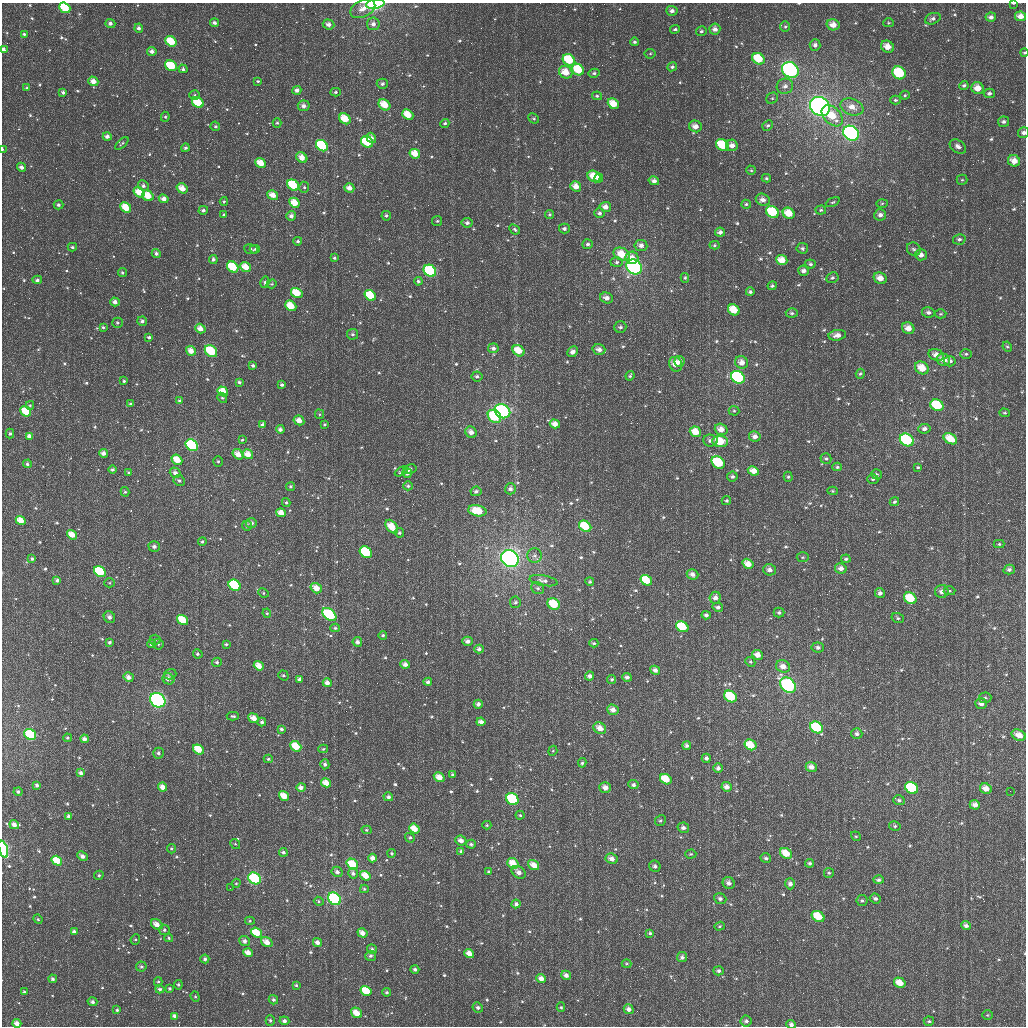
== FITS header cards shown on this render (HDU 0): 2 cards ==
NAXIS1  =                 1024
NAXIS2  =                 1024

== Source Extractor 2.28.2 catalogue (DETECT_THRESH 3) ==
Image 1024 x 1024 px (HDU 0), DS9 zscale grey, 1 PNG px = 1 image px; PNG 1028 x 1028 px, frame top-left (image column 1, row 1024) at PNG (2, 3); each listed source drawn as its Kron ellipse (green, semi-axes under 4 px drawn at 4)
Background 2890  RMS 65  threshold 196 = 3 sigma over >= 5 px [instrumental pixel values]
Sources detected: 732; of the 732, the 500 brightest by FLUX_AUTO listed and drawn (232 fainter detections omitted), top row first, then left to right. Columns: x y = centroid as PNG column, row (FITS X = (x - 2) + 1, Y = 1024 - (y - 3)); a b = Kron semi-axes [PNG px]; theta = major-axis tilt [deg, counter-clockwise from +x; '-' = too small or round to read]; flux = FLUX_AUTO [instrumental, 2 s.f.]
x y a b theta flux
1013 3 4 2 - 6.2e+03
375 4 9 5 9 4.9e+05
65 8 6 5 - 1.4e+05
363 9 13 8 27 4.0e+04
672 11 6 5 - 1.9e+04
1020 16 5 5 - 3.4e+04
991 17 5 4 - 1.6e+04
933 19 8 5 21 1.5e+04
214 23 4 4 - 1.6e+04
888 23 5 4 - 6.0e+03
110 24 5 4 - 1.5e+04
328 24 6 5 - 2.1e+04
373 24 6 6 - 2.2e+04
833 25 6 5 - 4.3e+04
785 27 5 5 - 6.1e+03
139 28 4 4 - 1.4e+04
675 29 5 4 - 9.8e+03
715 29 5 5 - 2.2e+04
701 31 5 5 - 9.1e+03
24 34 4 3 - 8.8e+03
171 41 6 4 -37 1.2e+05
635 42 4 4 - 8.1e+03
815 45 5 5 - 1.6e+04
887 47 7 5 -31 4.7e+04
3 49 4 3 - 2.3e+04
152 51 4 4 - 1.9e+04
1024 53 4 3 - 6.1e+03
650 54 5 5 - 6.5e+03
758 59 6 5 - 1.3e+05
569 60 6 5 - 1.7e+05
171 66 6 5 - 1.9e+05
672 67 5 4 - 1.1e+04
183 69 4 4 - 1.0e+04
578 70 6 5 - 1.3e+05
790 70 9 7 -38 7.1e+05
566 72 7 6 - 6.7e+04
594 73 5 4 - 9.7e+03
899 73 7 6 - 2.0e+05
93 81 5 4 - 3.6e+04
258 81 3 3 - 6.1e+03
382 84 5 5 - 1.3e+04
964 85 5 4 - 8.3e+03
785 86 8 7 - 2.2e+04
27 88 4 3 - 1.0e+04
978 88 6 5 - 5.2e+04
297 90 4 4 - 1.8e+04
63 92 3 3 - 1.1e+04
336 92 5 4 - 8.6e+03
989 93 5 4 - 1.3e+04
195 95 5 4 - 7.4e+03
905 95 5 4 - 6.7e+03
597 96 5 4 - 7.5e+03
772 98 6 5 - 7.9e+03
895 100 5 4 - 8.2e+03
198 102 6 5 - 1.5e+05
613 104 6 5 - 6.9e+04
384 105 6 5 - 7.6e+04
304 106 6 5 - 2.3e+04
820 106 10 9 - 1.6e+06
852 107 12 8 -21 4.5e+04
408 115 6 5 - 8.3e+04
832 116 12 8 -45 9.4e+04
165 117 5 4 - 7.9e+03
534 118 5 4 - 6.1e+03
345 119 6 5 - 9.4e+04
1003 122 5 5 - 1.2e+04
277 123 5 4 - 6.9e+03
445 123 5 4 - 8.6e+03
215 126 5 4 - 7.9e+03
695 126 6 5 - 3.4e+04
768 126 6 5 - 9.9e+03
851 133 8 7 - 1.2e+06
1023 133 5 5 - 1.4e+04
107 137 4 4 - 1.8e+04
371 138 5 4 - 2.0e+04
367 142 6 5 - 2.2e+05
122 143 8 4 42 7.4e+03
722 145 7 5 -32 1.5e+05
732 145 6 5 - 2.5e+04
322 146 6 5 - 2.8e+05
958 147 9 6 -35 2.2e+04
185 148 4 4 - 9.0e+03
2 149 3 2 - 9.5e+03
415 154 5 4 - 6.0e+04
302 157 6 4 -46 4.1e+04
1014 161 6 5 - 4.1e+04
261 163 6 4 -39 6.4e+04
21 167 5 4 - 1.9e+04
751 170 4 4 - 6.1e+03
594 176 7 5 -30 7.4e+04
599 178 4 4 - 3.0e+04
766 178 4 3 - 7.2e+03
962 180 5 5 - 6.9e+03
654 181 5 4 - 1.7e+04
293 185 6 5 - 1.7e+05
143 186 5 5 - 1.4e+04
576 186 6 5 - 4.3e+04
304 187 5 5 - 7.5e+03
182 188 6 4 -35 4.9e+04
349 188 5 4 - 3.1e+04
139 192 6 4 -37 6.9e+04
273 195 6 4 -31 4.0e+04
148 196 6 5 - 8.2e+04
164 199 5 4 - 2.6e+04
763 200 7 6 - 2.3e+04
224 201 4 3 - 6.1e+03
833 202 7 4 26 6.6e+03
294 203 5 4 - 6.4e+04
746 204 5 4 - 7.6e+03
882 204 6 4 2 6.0e+03
58 205 5 4 - 1.0e+04
605 207 6 5 - 3.1e+04
126 208 6 4 -44 8.5e+04
203 210 5 4 - 1.2e+04
821 210 5 4 - 7.7e+03
772 212 7 5 -36 1.8e+05
599 213 5 5 - 1.2e+04
789 213 6 5 - 7.8e+04
549 214 4 4 - 7.0e+03
224 215 3 3 - 7.1e+03
880 215 6 5 - 2.0e+04
291 216 5 5 - 1.9e+04
386 216 5 4 - 9.2e+03
437 221 5 5 - 6.2e+03
467 223 5 5 - 1.5e+04
515 229 6 4 -41 8.5e+03
564 229 5 5 - 1.2e+04
720 232 5 4 - 1.8e+04
959 239 6 5 - 1.3e+04
298 241 4 4 - 9.7e+03
588 244 5 5 - 1.2e+04
641 245 6 5 - 2.1e+04
714 245 5 4 - 7.3e+03
72 247 4 4 - 8.8e+03
802 248 6 5 - 1.1e+04
251 249 7 5 -7 1.0e+04
255 249 5 4 - 6.6e+03
914 249 7 6 - 1.3e+04
156 254 5 4 - 1.3e+04
622 254 8 6 -27 9.2e+04
921 255 6 5 - 2.7e+04
334 258 3 3 - 7.4e+03
632 258 6 6 - 4.1e+04
213 259 4 4 - 1.1e+04
782 260 6 5 - 5.9e+04
617 262 6 5 - 1.0e+04
810 264 5 4 - 8.6e+03
233 267 6 5 - 1.5e+05
246 267 5 4 - 5.8e+04
634 267 8 7 - 1.0e+06
430 271 7 5 -38 3.1e+05
804 271 5 5 - 2.1e+04
122 272 4 4 - 7.7e+03
685 278 5 4 - 6.5e+03
832 278 6 5 - 1.0e+04
880 278 7 5 -31 4.2e+04
37 280 5 4 - 1.2e+04
418 281 4 4 - 9.0e+03
265 282 6 4 76 8.1e+03
272 284 5 4 - 6.3e+03
772 286 4 4 - 8.2e+03
750 292 4 4 - 1.1e+04
297 293 6 4 -33 1.0e+05
370 295 6 5 - 1.5e+05
606 298 7 5 -17 2.5e+04
115 302 5 4 - 2.0e+04
291 306 6 4 -41 8.2e+04
734 310 6 5 - 9.3e+04
928 312 6 5 - 1.6e+04
792 313 6 4 -3 9.1e+03
941 314 6 4 3 6.9e+03
142 321 5 4 - 1.3e+04
118 323 5 5 - 8.4e+03
103 327 4 3 - 7.4e+03
620 327 6 5 - 1.2e+04
200 328 5 4 - 3.4e+04
908 328 6 5 - 4.0e+04
353 334 5 5 - 1.1e+04
837 335 9 5 9 2.9e+04
149 337 4 3 - 1.0e+04
1007 347 5 4 - 7.0e+03
493 348 5 5 - 1.7e+04
599 349 6 5 - 2.4e+04
191 351 5 4 - 3.8e+04
211 351 7 5 -42 2.0e+05
518 351 6 5 - 7.3e+04
573 352 6 5 - 2.1e+04
966 354 6 5 - 9.1e+03
936 355 8 5 -21 3.3e+04
943 360 7 6 - 4.5e+04
679 361 5 5 - 2.0e+04
950 361 6 5 - 1.8e+04
741 362 6 6 - 3.7e+04
676 364 7 6 - 5.4e+04
253 366 4 4 - 1.0e+04
922 368 7 6 - 7.2e+04
860 374 5 4 - 7.3e+03
477 376 5 5 - 1.1e+04
630 376 5 3 - 7.4e+03
738 377 7 6 - 5.6e+05
124 381 3 3 - 6.9e+03
239 382 4 3 - 8.7e+03
282 385 4 3 - 1.0e+04
223 391 5 4 - 7.8e+04
222 398 5 4 - 7.4e+03
180 401 4 4 - 1.2e+04
130 404 4 3 - 8.1e+03
30 405 4 3 - 6.2e+03
937 405 7 5 -31 2.0e+05
26 411 6 4 -39 1.2e+05
502 411 8 6 -33 5.9e+05
734 411 5 5 - 6.8e+03
1005 413 5 4 - 6.5e+03
319 414 5 4 - 6.0e+03
494 416 7 5 -41 2.0e+05
299 420 5 4 - 4.1e+04
325 424 4 4 - 6.1e+03
555 424 5 4 - 3.7e+04
263 425 4 4 - 1.7e+04
280 429 4 4 - 1.6e+04
721 429 6 5 - 3.9e+04
924 429 6 5 - 1.7e+04
471 432 6 5 - 2.9e+04
695 432 6 5 - 6.3e+04
10 434 5 4 - 8.7e+03
29 436 4 3 - 1.8e+04
755 436 6 5 - 2.2e+04
950 439 7 5 -31 7.7e+04
242 440 4 4 - 6.9e+03
710 440 7 6 - 1.6e+04
907 440 7 6 - 3.1e+05
720 441 8 5 -6 1.1e+05
192 445 6 5 - 4.7e+05
103 453 4 4 - 2.2e+04
238 454 6 4 -36 4.1e+04
248 454 5 5 - 4.6e+04
826 459 5 5 - 9.5e+03
177 460 6 4 -40 7.3e+04
218 461 5 4 - 7.4e+03
718 462 7 5 -41 2.7e+05
27 464 4 4 - 9.3e+03
837 467 5 4 - 7.0e+03
918 467 4 3 - 6.0e+03
410 469 7 4 9 1.7e+04
113 470 4 4 - 1.0e+04
753 471 6 4 -27 4.4e+04
401 472 7 4 27 7.8e+03
129 473 4 4 - 9.7e+03
175 473 5 5 - 2.2e+04
407 473 5 5 - 1.6e+04
876 474 5 5 - 8.9e+03
732 476 5 5 - 1.2e+04
788 477 5 4 - 7.3e+03
873 479 6 4 1 9.2e+03
179 480 6 5 - 1.0e+04
291 486 4 4 - 7.8e+03
408 486 5 4 - 9.5e+03
510 489 6 5 - 1.7e+04
476 491 5 5 - 1.3e+04
832 491 5 4 - 6.7e+03
125 492 5 4 - 7.4e+03
726 501 4 4 - 7.5e+03
286 502 4 3 - 6.8e+03
894 502 5 4 - 9.6e+03
477 511 9 5 -11 1.2e+05
281 513 5 4 - 4.0e+04
21 521 5 4 - 6.1e+04
251 523 5 4 - 1.7e+04
247 526 5 5 - 9.6e+03
585 526 6 5 - 1.2e+05
392 527 8 5 -53 7.7e+04
399 533 5 4 - 9.2e+03
72 535 5 4 - 5.2e+04
202 542 4 4 - 9.6e+03
999 544 5 4 - 7.9e+03
154 546 5 5 - 1.8e+04
366 552 6 5 - 4.3e+05
535 556 7 7 - 1.6e+04
803 557 6 5 - 7.9e+03
32 559 3 3 - 8.4e+03
510 559 9 8 - 1.6e+06
846 559 5 4 - 8.4e+03
748 564 6 4 -33 4.9e+04
841 568 6 5 - 2.4e+04
770 570 6 5 - 2.0e+04
1009 570 5 5 - 1.3e+04
100 571 6 5 - 2.8e+05
692 574 6 5 - 2.4e+04
57 580 4 4 - 1.2e+04
646 580 6 5 - 1.2e+05
544 581 14 5 -9 1.9e+04
590 582 4 4 - 8.6e+03
110 583 5 4 - 6.8e+03
235 585 6 5 - 4.9e+05
316 588 6 5 - 5.0e+04
538 588 7 5 -32 1.1e+04
942 591 7 6 - 2.2e+04
949 591 6 4 2 6.7e+03
263 593 5 4 - 6.6e+03
880 593 5 5 - 1.5e+04
715 598 6 5 - 2.6e+04
910 598 7 5 -36 1.4e+05
515 602 6 5 - 9.5e+03
554 604 6 5 - 1.2e+05
718 607 5 4 - 1.4e+04
267 613 5 4 - 6.6e+03
779 613 5 5 - 1.1e+04
329 614 8 5 -39 2.8e+05
706 615 4 4 - 1.3e+04
109 617 6 5 - 1.7e+04
898 618 6 5 - 9.3e+03
183 620 6 4 -37 1.2e+05
682 627 6 5 - 1.8e+05
335 628 4 4 - 7.4e+03
383 635 4 4 - 7.7e+03
155 640 5 5 - 6.8e+03
467 641 5 4 - 2.0e+04
110 642 4 4 - 1.0e+04
357 642 5 4 - 1.8e+04
594 643 4 4 - 6.0e+03
151 644 4 4 - 1.0e+04
158 644 5 5 - 7.5e+03
226 644 4 3 - 7.6e+03
818 647 6 5 - 1.5e+04
479 649 4 4 - 1.6e+04
198 654 5 4 - 1.0e+04
758 655 5 5 - 3.5e+04
217 662 5 4 - 1.0e+04
750 662 5 4 - 6.6e+03
405 664 5 4 - 2.1e+04
259 666 5 4 - 4.8e+04
783 666 7 6 - 3.2e+04
655 670 5 4 - 1.9e+04
170 674 6 5 - 1.3e+04
283 675 5 4 - 8.4e+03
589 676 4 4 - 1.6e+04
129 677 5 4 - 2.7e+04
627 677 5 4 - 1.4e+04
168 679 6 5 - 2.6e+04
300 679 4 4 - 1.7e+04
612 679 5 4 - 6.6e+03
428 682 4 4 - 1.2e+04
327 683 4 4 - 2.3e+04
788 685 9 6 -44 7.2e+05
730 696 7 5 -37 1.9e+05
985 698 6 5 - 9.8e+03
158 700 8 7 - 6.0e+05
478 704 4 4 - 1.7e+04
981 704 6 5 - 2.0e+04
613 710 6 5 - 2.9e+04
233 716 6 3 -2 8.2e+03
254 718 5 4 - 4.2e+04
262 722 4 4 - 1.1e+04
481 722 4 4 - 2.2e+04
816 727 7 5 -33 2.6e+05
600 728 7 5 -37 4.7e+04
281 729 3 3 - 9.3e+03
30 734 6 5 - 2.7e+05
857 734 5 5 - 1.3e+04
1019 735 7 5 -25 4.6e+04
67 738 4 3 - 6.0e+03
84 739 4 4 - 2.2e+04
750 745 6 5 - 8.7e+04
296 746 6 4 -41 8.2e+04
687 746 4 4 - 1.2e+04
198 749 6 4 -37 1.0e+05
323 749 5 4 - 6.4e+03
553 751 5 4 - 6.1e+03
158 753 5 5 - 1.4e+04
706 758 4 4 - 1.3e+04
268 759 4 4 - 6.9e+03
582 763 5 3 - 8.9e+03
325 764 5 4 - 1.3e+04
811 767 5 5 - 2.9e+04
718 768 4 4 - 1.5e+04
81 773 4 3 - 1.4e+04
453 775 4 3 - 1.0e+04
439 777 6 4 -33 4.2e+04
666 779 6 5 - 9.0e+04
326 783 5 4 - 5.0e+04
37 785 4 4 - 1.4e+04
633 785 5 4 - 1.3e+04
162 787 5 4 - 3.3e+04
301 787 5 4 - 2.1e+04
727 787 5 4 - 2.6e+04
605 788 6 5 - 3.2e+04
912 788 7 5 -34 3.4e+05
986 788 6 5 - 3.7e+04
1010 791 2 2 - 6.4e+03
18 792 4 4 - 1.2e+04
284 796 5 4 - 6.2e+04
388 797 5 4 - 1.4e+04
512 799 7 5 -39 2.6e+05
899 800 6 4 -18 9.4e+03
975 805 5 4 - 2.7e+04
520 815 4 4 - 6.5e+03
69 816 4 4 - 1.6e+04
660 821 6 5 - 8.8e+03
14 825 5 4 - 2.5e+04
487 825 4 4 - 6.4e+03
895 826 6 4 -12 8.6e+03
683 828 6 5 - 1.8e+04
414 829 5 4 - 5.7e+04
367 830 5 4 - 6.6e+03
856 836 5 4 - 6.2e+03
410 838 5 4 - 7.7e+03
461 841 5 5 - 2.6e+04
235 844 5 4 - 6.2e+03
471 844 5 4 - 1.0e+04
3 849 9 4 -73 3.5e+05
171 849 4 4 - 6.4e+03
461 851 4 4 - 9.7e+03
283 852 4 3 - 1.2e+04
392 853 4 4 - 7.3e+03
786 853 6 5 - 6.9e+04
691 854 6 4 2 7.7e+03
82 856 6 4 -44 2.2e+04
373 858 4 4 - 2.5e+04
766 858 5 5 - 1.0e+04
612 859 6 5 - 2.8e+04
57 861 6 4 -34 1.3e+05
513 863 6 5 - 7.3e+04
810 863 4 4 - 9.8e+03
352 864 6 5 - 1.2e+05
534 865 6 4 -35 4.4e+04
655 866 6 5 - 1.5e+04
337 872 6 5 - 1.5e+04
489 872 4 4 - 6.7e+03
519 872 7 5 -37 2.6e+04
353 873 5 5 - 1.4e+04
829 873 5 5 - 8.0e+03
99 875 5 4 - 9.3e+03
365 876 5 4 - 6.1e+04
255 878 7 5 -34 2.8e+05
879 880 5 4 - 1.2e+04
236 883 5 4 - 6.0e+03
729 883 6 5 - 2.2e+04
790 884 5 5 - 1.7e+04
230 888 2 2 - 7.2e+03
364 889 4 3 - 7.0e+03
875 898 6 5 - 1.4e+04
334 899 7 5 -39 5.6e+05
720 899 6 5 - 1.4e+04
319 901 5 4 - 6.9e+03
862 901 5 5 - 8.9e+03
516 904 4 4 - 1.5e+04
818 916 7 5 -32 1.1e+05
38 919 5 4 - 6.3e+03
250 921 5 4 - 6.8e+03
157 924 6 5 - 3.6e+04
720 926 5 4 - 6.8e+03
966 926 5 4 - 1.5e+04
164 930 5 5 - 1.0e+04
74 932 4 4 - 2.3e+04
256 933 6 4 -39 1.2e+05
362 933 5 4 - 3.1e+04
650 933 4 4 - 8.9e+03
169 938 4 3 - 8.2e+03
135 939 5 4 - 6.3e+03
245 941 5 5 - 1.7e+04
267 942 6 4 -36 4.1e+04
317 942 5 4 - 2.2e+04
372 949 5 4 - 1.3e+04
248 953 5 4 - 4.0e+04
469 954 5 4 - 3.9e+04
371 956 5 5 - 1.2e+04
682 957 5 5 - 1.5e+04
205 959 4 4 - 1.1e+04
626 964 5 4 - 6.0e+03
141 967 5 5 - 1.1e+04
415 969 4 4 - 1.5e+04
719 971 5 4 - 1.2e+04
566 975 5 4 - 2.2e+04
53 979 4 4 - 1.2e+04
541 979 5 4 - 2.9e+04
158 982 4 4 - 6.5e+03
900 983 6 5 - 5.5e+04
178 985 5 4 - 7.9e+03
296 985 4 4 - 7.7e+03
160 989 4 4 - 1.2e+04
170 989 4 3 - 8.3e+03
366 991 6 4 -32 1.4e+05
24 992 4 3 - 6.6e+03
387 992 4 4 - 9.5e+03
195 997 5 4 - 5.9e+03
273 1000 5 4 - 1.1e+04
92 1002 5 4 - 1.4e+04
478 1007 5 5 - 1.2e+04
561 1007 5 4 - 6.6e+03
629 1009 5 4 - 2.0e+04
117 1010 3 3 - 8.0e+03
357 1013 6 5 - 6.5e+04
987 1015 5 5 - 6.8e+03
175 1016 4 4 - 1.9e+04
270 1020 5 4 - 9.2e+03
284 1021 5 4 - 1.5e+04
746 1021 5 5 - 1.5e+04
929 1021 5 4 - 8.0e+03
17 1023 4 4 - 3.4e+04
791 1024 5 4 - 1.5e+04
At the frame edge (FLAGS 8, measured only in part): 10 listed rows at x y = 1013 3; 375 4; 65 8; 3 49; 1024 53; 1023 133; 2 149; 3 849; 17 1023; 791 1024
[232 fainter detections neither listed nor drawn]

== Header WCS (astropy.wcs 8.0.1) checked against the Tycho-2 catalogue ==
Header WCS as astropy/WCSLIB reads it (applying the file's SIP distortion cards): RA---TAN-SIP/DEC--TAN-SIP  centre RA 02:38:59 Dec +14:45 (39.74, +14.75 deg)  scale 8.66 arcsec/px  FOV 147.8' x 147.9'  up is +179 deg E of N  parity flipped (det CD > 0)
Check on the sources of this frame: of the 60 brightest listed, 57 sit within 11.2 arcsec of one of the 180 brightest Tycho-2 stars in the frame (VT <= 12.20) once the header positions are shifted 5.75 arcsec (3.72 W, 4.38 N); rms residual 3.73 arcsec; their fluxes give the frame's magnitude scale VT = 23.26 - 2.5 log10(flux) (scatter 0.25 mag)
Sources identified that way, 148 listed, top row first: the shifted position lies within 11.2 arcsec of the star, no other Tycho-2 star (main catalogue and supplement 1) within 22.4 arcsec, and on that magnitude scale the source's flux lands within +1.5 / -3 mag of the star's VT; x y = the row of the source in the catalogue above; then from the Tycho-2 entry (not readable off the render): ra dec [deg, ICRS J2000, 3 dp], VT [Tycho-2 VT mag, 2 dp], TYC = Tycho-2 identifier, HIP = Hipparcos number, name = IAU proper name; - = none
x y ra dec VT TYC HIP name
65 8 40.881 +13.555 10.34 646-228-1 - -
833 25 38.979 +13.557 11.57 645-949-1 - -
171 41 40.617 +13.632 10.56 645-730-1 - -
887 47 38.843 +13.606 11.65 645-1138-1 - -
758 59 39.162 +13.643 10.42 645-441-1 - -
569 60 39.631 +13.656 10.34 645-742-1 - -
171 66 40.615 +13.690 10.20 645-591-1 - -
578 70 39.607 +13.680 10.69 645-713-1 - -
790 70 39.082 +13.668 8.35 645-947-1 12137 -
566 72 39.638 +13.686 11.23 645-419-1 - -
899 73 38.813 +13.669 9.76 645-50-1 - -
978 88 38.618 +13.701 11.65 645-1224-1 - -
198 102 40.547 +13.777 10.36 645-288-1 - -
613 104 39.518 +13.759 11.04 645-1046-1 - -
384 105 40.085 +13.774 11.03 645-771-1 - -
304 106 40.286 +13.779 11.78 645-1026-1 - -
820 106 39.005 +13.755 7.32 645-789-1 12111 -
345 119 40.182 +13.810 11.09 645-179-1 - -
695 126 39.314 +13.809 11.81 645-580-1 - -
851 133 38.927 +13.817 8.29 645-741-1 12079 -
367 142 40.127 +13.864 10.47 645-82-1 - -
722 145 39.246 +13.853 10.72 645-6-1 - -
322 146 40.238 +13.875 9.89 645-2-1 - -
415 154 40.007 +13.890 12.03 645-60-1 - -
1014 161 38.523 +13.873 11.83 645-104-1 - -
594 176 39.563 +13.935 11.11 645-1058-1 - -
599 178 39.551 +13.938 11.83 645-729-1 - -
293 185 40.307 +13.972 10.50 645-1001-1 - -
576 186 39.607 +13.960 11.56 645-362-1 - -
182 188 40.582 +13.984 11.30 645-618-1 - -
349 188 40.168 +13.975 12.54 645-567-1 - -
139 192 40.689 +13.995 11.34 645-346-1 - -
273 195 40.358 +13.996 11.51 645-392-1 - -
148 196 40.667 +14.004 11.61 645-447-1 - -
294 203 40.303 +14.014 10.93 645-315-1 - -
605 207 39.532 +14.007 11.61 645-75-1 - -
126 208 40.721 +14.033 10.71 645-531-1 - -
772 212 39.117 +14.011 10.52 645-563-1 - -
789 213 39.078 +14.013 11.07 645-306-1 - -
880 215 38.851 +14.010 12.25 645-792-1 - -
622 254 39.489 +14.121 11.07 645-1030-1 - -
632 258 39.464 +14.128 11.77 645-80-1 - -
782 260 39.092 +14.126 10.78 645-134-1 - -
233 267 40.453 +14.171 10.30 645-656-1 - -
246 267 40.421 +14.171 11.02 645-185-1 - -
634 267 39.457 +14.151 8.12 645-565-1 12258 -
430 271 39.964 +14.171 9.36 645-476-1 - -
880 278 38.846 +14.164 11.66 645-1142-1 - -
297 293 40.293 +14.231 11.30 645-497-1 - -
370 295 40.111 +14.233 10.49 645-1102-1 - -
115 302 40.745 +14.260 12.20 645-126-1 - -
291 306 40.308 +14.262 10.93 645-128-1 - -
734 310 39.208 +14.249 10.98 645-832-1 - -
928 312 38.725 +14.242 12.11 645-424-1 - -
191 351 40.553 +14.375 11.32 645-209-1 - -
211 351 40.503 +14.375 9.65 645-107-1 - -
518 351 39.740 +14.359 11.15 645-45-1 - -
936 355 38.703 +14.344 12.04 645-15-1 - -
943 360 38.685 +14.355 11.85 645-826-1 - -
679 361 39.340 +14.375 11.70 645-102-1 - -
950 361 38.669 +14.358 12.59 645-94-1 - -
741 362 39.186 +14.374 11.99 645-649-1 - -
922 368 38.737 +14.377 11.31 645-406-1 - -
738 377 39.193 +14.411 9.23 645-22-1 - -
223 391 40.472 +14.471 10.76 645-313-1 - -
937 405 38.697 +14.466 10.18 645-1226-1 - -
26 411 40.961 +14.527 10.42 646-108-1 - -
494 416 39.796 +14.517 9.73 645-703-1 - -
299 420 40.282 +14.537 11.52 645-119-1 - -
721 429 39.232 +14.537 11.72 645-474-1 - -
695 432 39.296 +14.544 11.31 645-438-1 - -
10 434 41.000 +14.581 12.38 646-47-1 - -
950 439 38.663 +14.545 11.40 645-321-1 - -
907 440 38.770 +14.551 9.28 645-1176-1 12025 -
720 441 39.234 +14.566 10.39 645-217-1 - -
192 445 40.547 +14.602 9.08 645-867-1 12616 -
238 454 40.432 +14.621 11.36 645-696-1 - -
248 454 40.408 +14.621 11.51 645-159-1 - -
177 460 40.583 +14.638 11.02 645-1116-1 - -
753 471 39.149 +14.634 11.81 645-1132-1 - -
175 473 40.587 +14.669 12.10 645-178-1 - -
21 521 40.970 +14.790 10.91 646-54-1 - -
585 526 39.565 +14.778 10.20 645-95-1 - -
72 535 40.841 +14.822 11.24 645-623-1 - -
366 552 40.109 +14.851 10.26 645-24-1 - -
748 564 39.157 +14.859 11.31 645-549-1 - -
841 568 38.926 +14.863 12.47 645-538-1 - -
100 571 40.770 +14.910 9.63 645-13-1 - -
692 574 39.295 +14.887 12.15 645-277-1 - -
646 580 39.409 +14.904 10.59 645-269-1 - -
235 585 40.434 +14.937 9.89 645-504-1 - -
316 588 40.231 +14.940 11.30 645-211-1 - -
715 598 39.237 +14.942 12.01 645-241-1 - -
910 598 38.751 +14.932 10.60 645-796-1 - -
554 604 39.638 +14.967 10.35 645-765-1 - -
183 620 40.562 +15.023 10.66 1223-1555-1 - -
682 627 39.317 +15.014 10.17 1216-1721-1 - -
259 666 40.370 +15.130 11.40 1223-1624-1 - -
129 677 40.694 +15.163 12.08 1223-1626-1 - -
788 685 39.050 +15.149 8.52 1216-1631-1 12125 -
730 696 39.192 +15.179 9.66 1216-1662-1 - -
158 700 40.620 +15.217 8.01 1223-1617-1 12646 -
254 718 40.381 +15.256 11.50 1223-1574-1 - -
816 727 38.976 +15.249 9.79 1216-1411-1 - -
600 728 39.517 +15.263 11.10 1216-1408-1 - -
30 734 40.937 +15.304 9.25 1223-1566-1 - -
1019 735 38.473 +15.253 11.71 1216-1712-1 - -
750 745 39.140 +15.294 10.48 1216-1418-1 - -
296 746 40.274 +15.322 10.51 1223-1599-1 - -
198 749 40.517 +15.333 10.85 1223-1558-1 - -
811 767 38.988 +15.343 11.56 1216-1402-1 - -
439 777 39.915 +15.389 11.42 1216-1493-1 - -
666 779 39.349 +15.381 10.83 1216-1467-1 - -
605 788 39.500 +15.405 11.74 1216-1495-1 - -
912 788 38.735 +15.388 9.73 1216-1439-1 12015 -
986 788 38.551 +15.384 12.44 1216-1518-1 - -
284 796 40.301 +15.442 11.60 1223-1642-1 - -
512 799 39.732 +15.438 10.16 1216-1566-1 - -
14 825 40.973 +15.521 11.40 1223-1206-1 - -
683 828 39.303 +15.497 12.24 1216-1708-1 - -
414 829 39.975 +15.514 10.69 1216-1390-1 - -
461 841 39.858 +15.540 11.51 1216-1453-1 - -
786 853 39.045 +15.553 10.79 1216-1686-1 - -
82 856 40.802 +15.595 12.23 1223-1204-1 - -
612 859 39.480 +15.575 11.79 1216-1519-1 - -
57 861 40.865 +15.607 10.11 1223-1094-1 - -
513 863 39.726 +15.592 10.81 1216-1535-1 - -
352 864 40.127 +15.603 10.19 1223-1623-1 - -
534 865 39.675 +15.595 11.65 1216-1550-1 - -
365 876 40.094 +15.629 10.53 1223-483-1 - -
255 878 40.370 +15.642 8.96 1223-235-1 12553 -
729 883 39.187 +15.627 11.99 1216-1741-1 - -
875 898 38.820 +15.655 12.44 1216-677-1 - -
334 899 40.169 +15.687 8.60 1223-456-1 - -
818 916 38.960 +15.703 10.24 1216-557-1 - -
157 924 40.614 +15.756 11.73 1223-359-1 - -
74 932 40.819 +15.777 11.63 1223-473-1 - -
256 933 40.363 +15.772 10.50 1223-377-1 - -
362 933 40.099 +15.767 11.62 1223-579-1 - -
267 942 40.337 +15.794 11.29 1223-369-1 - -
469 954 39.831 +15.811 11.56 1216-848-1 - -
682 957 39.299 +15.808 11.74 1216-93-1 - -
566 975 39.588 +15.858 12.07 1216-1822-1 - -
900 983 38.752 +15.857 10.97 1216-224-1 - -
366 991 40.086 +15.906 10.59 1223-1956-1 - -
357 1013 40.109 +15.960 10.72 1223-450-1 - -
175 1016 40.564 +15.975 12.16 1223-363-1 - -
17 1023 40.958 +16.000 11.74 1223-313-1 - -